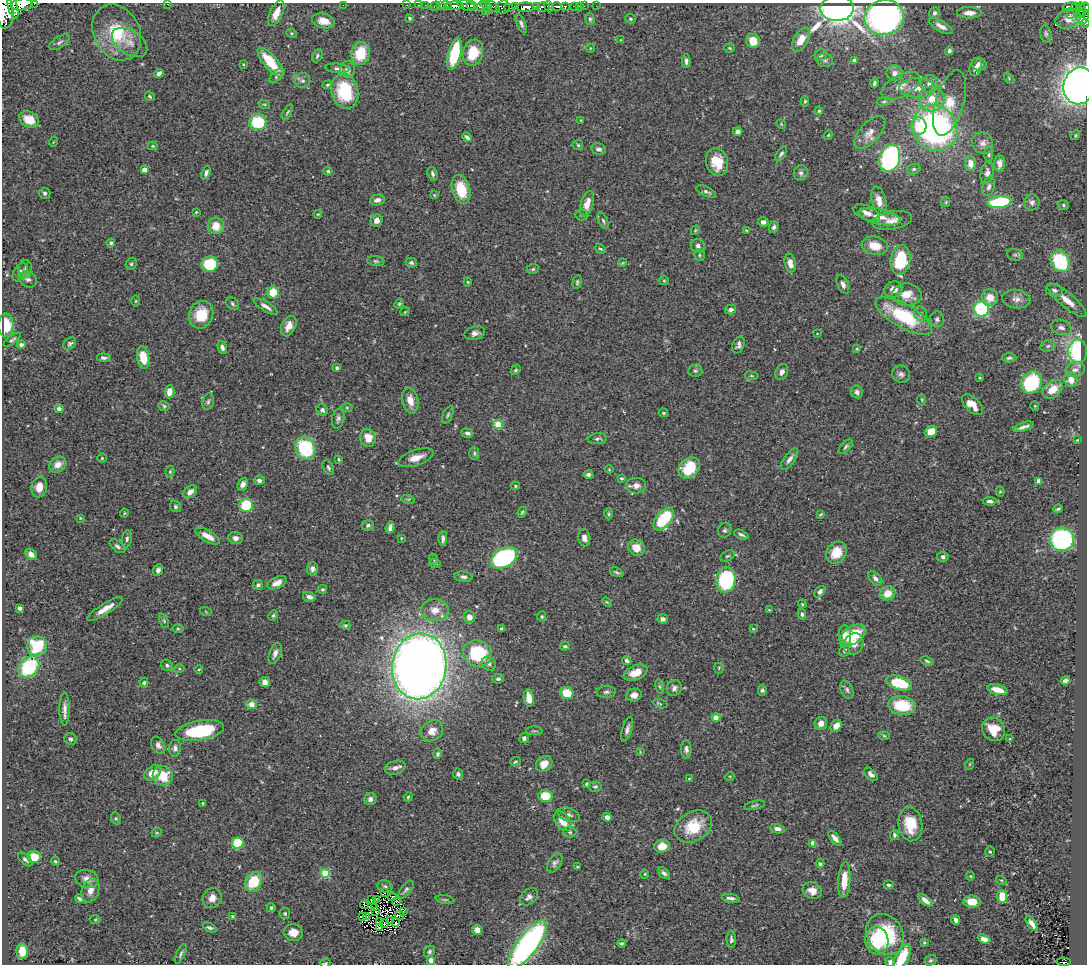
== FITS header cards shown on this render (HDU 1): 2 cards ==
NAXIS1  =                 1085
NAXIS2  =                  962

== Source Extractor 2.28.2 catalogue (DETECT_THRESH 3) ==
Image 1085 x 962 px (HDU 1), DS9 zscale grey, 1 PNG px = 1 image px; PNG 1089 x 966 px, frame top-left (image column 1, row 962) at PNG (2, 3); each listed source drawn as its Kron ellipse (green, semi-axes under 4 px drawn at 4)
Background 0.55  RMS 0.025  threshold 0.0763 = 3 sigma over >= 5 px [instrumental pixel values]
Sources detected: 479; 4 with non-positive FLUX_AUTO (blend fragments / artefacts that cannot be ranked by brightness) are neither listed nor drawn; the other 475 listed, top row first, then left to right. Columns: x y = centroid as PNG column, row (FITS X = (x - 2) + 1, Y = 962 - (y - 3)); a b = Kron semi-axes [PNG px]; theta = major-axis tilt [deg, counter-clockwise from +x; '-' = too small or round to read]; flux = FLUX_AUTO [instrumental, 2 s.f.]
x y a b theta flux
22 4 11 6 8 740
34 4 3 2 - 30
167 4 3 2 - 3.1
343 5 2 2 - 46
407 5 2 2 - 3.2
418 5 3 2 - 6.2
425 5 2 2 - 8.3
441 5 3 3 - 15
466 5 9 5 -22 180
435 6 5 3 - 22
446 6 6 3 -2 36
455 6 8 4 -1 790
472 6 5 3 - 230
482 6 5 4 - 140
486 6 6 4 -57 73
515 6 3 3 - 54
536 6 3 3 - 180
557 6 5 3 - 160
574 6 4 3 - 21
579 6 3 2 - 1.6
584 6 2 2 - 2.7
596 6 3 2 - 3.8
13 7 11 5 -74 450
493 7 7 3 -38 130
503 7 7 6 - 100
508 7 4 3 - 90
525 7 9 4 2 930
543 7 6 4 2 370
549 7 6 3 -67 120
565 7 3 3 - 79
1070 7 7 3 8 94
1075 7 3 3 - 82
1085 7 5 3 - 170
837 8 17 12 1 1600
1082 10 7 3 -77 77
4 11 18 9 -85 2100
485 11 3 2 - 47
276 13 14 6 65 17
934 13 6 5 - 4.2
969 13 12 5 0 15
1070 14 3 3 - 4.2
1079 14 3 2 - 23
1082 16 7 6 - 120
884 17 20 17 9 570
410 18 3 3 - 2.6
1068 18 13 9 24 19
590 19 6 4 -89 2.8
630 19 5 5 - 2.9
324 21 11 7 -14 20
1085 23 4 3 - 30
521 24 10 4 -65 4.4
941 26 13 5 -30 11
117 32 29 23 -62 92
292 33 5 4 - 2
1046 34 8 5 -81 3.6
621 40 4 3 - 1
801 40 13 7 60 30
753 41 7 6 - 28
59 42 11 5 34 5.3
130 42 20 12 -33 19
590 48 4 3 - 1.3
729 48 5 4 - 2.2
949 51 4 4 - 4.3
360 53 11 9 79 54
473 53 13 10 74 48
455 54 16 6 76 110
821 55 6 5 - 4.4
317 56 7 5 63 3.3
825 60 8 7 - 4.8
854 60 4 3 - 7.6
686 61 7 4 90 4.8
270 62 18 6 -49 53
243 64 4 3 - 1.4
979 64 7 6 - 6.6
976 67 9 6 77 6.5
337 68 12 4 -5 5.2
348 70 8 7 - 11
159 73 5 4 - 6.6
895 73 8 8 - 11
277 76 9 5 45 3.7
1009 78 6 4 -48 2.2
303 81 7 7 - 5.6
874 83 5 3 - 3.6
929 84 9 8 - 9.1
327 85 5 3 - 2.3
901 86 21 10 29 20
1079 86 18 15 79 1400
917 88 17 9 -1 20
345 91 18 13 -74 93
150 96 5 4 - 2.4
932 99 13 12 - 31
805 101 5 4 - 2.3
884 102 7 3 9 2.7
950 103 34 14 73 38
264 104 6 3 -18 2.1
819 111 4 4 - 2.1
287 112 8 4 60 2.8
29 119 10 7 -27 28
581 120 3 3 - 1.3
258 122 8 8 - 86
781 124 5 4 - 1.6
919 126 9 7 89 43
935 128 24 22 -51 450
738 131 5 4 - 5.2
870 132 20 10 47 18
828 135 5 4 - 1.9
1075 135 5 4 - 2.3
467 137 5 3 - 5.3
53 142 5 3 - 1.4
983 143 11 10 - 10
578 145 5 5 - 2.1
153 146 5 4 - 1.9
599 149 7 5 -12 5.9
781 154 8 4 56 4.2
989 154 7 4 -88 3.2
890 158 14 10 73 320
717 162 14 11 -74 41
970 163 7 5 -86 18
1000 164 8 5 88 13
914 169 7 5 15 3.9
144 170 4 4 - 14
328 171 4 4 - 2.4
206 173 7 4 71 5.8
801 173 8 6 72 5.8
987 173 11 6 78 7.7
433 174 7 5 -73 4.5
989 187 9 6 72 5.8
461 189 15 9 -75 49
706 192 11 4 -25 5
45 193 5 5 - 3.3
434 195 3 2 - 1.3
377 200 7 5 15 7.6
879 201 14 7 -77 16
946 202 5 4 - 2.1
1000 202 12 6 9 110
1032 202 8 7 - 6.8
587 204 13 6 74 18
1063 205 6 4 -18 3.1
196 212 3 3 - 1.6
867 213 14 7 -23 12
318 214 4 3 - 1.5
582 215 6 5 - 3.3
879 217 21 7 -12 21
892 220 20 9 10 17
377 221 6 5 - 8.5
603 221 9 4 -65 3.6
763 222 5 5 - 6.7
216 226 8 8 - 26
774 227 6 4 66 4
695 230 5 3 - 1.6
746 230 4 4 - 1.6
111 243 4 4 - 3.6
698 246 7 6 - 5.4
875 246 13 9 -11 29
600 249 5 3 - 2.4
700 255 6 5 - 2.7
1015 255 8 6 -10 3.9
900 260 15 10 82 82
376 261 8 5 -8 3.5
1060 261 11 9 -63 120
411 263 6 5 - 4.2
622 263 4 3 - 1.5
790 263 9 5 -77 15
131 264 6 5 - 3
210 264 8 7 - 78
25 269 9 7 86 6.2
533 269 6 5 - 2.7
20 272 10 6 56 7.3
28 279 9 7 -38 7.2
664 281 5 4 - 1.9
468 282 4 4 - 1.7
577 282 7 4 75 2.6
843 284 9 5 -66 6
893 289 9 8 - 14
1054 290 9 6 -14 5.5
273 293 6 6 - 39
907 294 14 11 -3 26
990 297 8 8 - 20
1016 299 14 9 -9 12
1067 300 24 7 -40 25
136 301 6 4 90 1.8
232 304 7 5 -48 3.8
399 304 5 4 - 2.5
266 306 14 4 -32 8.2
981 309 8 7 - 140
731 310 5 5 - 4.6
405 312 5 3 - 1.4
921 314 7 6 - 5
201 315 14 12 68 49
904 316 32 11 -29 120
937 319 8 7 - 5.1
6 325 12 7 -90 41
289 326 11 7 65 13
1061 327 11 7 -18 8.7
475 333 10 6 15 7.9
817 333 3 2 - 1.1
12 340 10 3 36 3.1
21 344 4 3 - 4
70 344 7 5 43 3.7
738 345 9 5 67 5.6
1048 346 7 5 22 3.9
222 347 7 4 -69 6
857 349 4 3 - 1.4
1078 351 12 9 -89 180
104 358 7 4 -6 4.8
143 358 11 6 -80 36
1009 358 7 4 1 3.7
337 368 4 3 - 3.1
516 370 5 4 - 2.6
1075 370 10 7 11 9
695 371 7 6 - 4.1
782 372 8 6 66 7.7
901 374 9 8 - 6.7
751 376 6 3 -8 2.1
980 378 4 3 - 1.6
1071 380 7 6 - 15
1031 383 12 10 52 110
1053 389 11 7 41 25
169 392 6 5 - 16
857 392 6 6 - 5.4
410 400 13 8 -77 17
922 400 5 3 - 1.7
208 402 8 5 79 4.3
972 405 13 7 -44 23
164 406 6 5 - 2.6
1035 406 5 3 - 1.4
347 407 5 4 - 1.9
59 409 4 4 - 6.1
322 410 6 5 - 4.7
663 413 5 4 - 2
448 415 9 4 66 3.6
338 419 10 6 77 5.3
498 424 4 4 - 68
1023 427 11 3 18 7
931 432 6 5 - 35
467 433 6 4 -19 4.9
368 438 9 7 -76 23
597 439 10 5 6 4.8
1077 440 3 2 - 1.1
846 447 9 5 43 3.8
305 448 12 9 -65 120
474 453 7 5 89 2.7
102 458 5 4 - 2.1
416 458 18 7 19 20
338 459 4 3 - 2
790 459 13 5 54 7.7
58 465 9 7 34 14
328 467 8 5 -64 3.7
689 468 12 9 44 60
609 469 4 4 - 1.5
170 472 6 4 72 2.5
588 475 4 4 - 5
621 478 4 3 - 2.4
259 480 5 5 - 5.9
1039 481 4 4 - 20
243 484 6 5 - 7.5
515 486 5 4 - 2.1
636 486 10 8 4 9.5
39 487 10 7 81 17
1000 491 5 4 - 1.9
190 492 7 5 43 12
408 499 7 4 -17 2.4
990 501 7 4 -4 5.9
246 505 7 6 - 69
175 506 6 5 - 3.1
1058 509 5 3 - 3.1
522 512 6 3 65 2.3
124 513 4 4 - 1.8
609 514 6 4 89 2.4
821 514 4 2 - 1.7
80 518 3 2 - 1.4
664 519 13 7 52 99
368 525 6 5 - 4
390 527 6 4 74 6
725 530 8 6 63 4
741 535 7 3 -23 4
207 536 14 5 -30 18
236 538 7 6 - 7.8
401 538 4 3 - 1.3
584 538 9 6 -82 8.8
127 539 8 5 82 4.1
443 539 7 4 89 5.1
1062 539 12 11 - 260
117 546 9 5 -38 4.5
636 548 8 7 - 23
836 553 12 10 52 32
31 554 6 5 - 10
727 556 8 5 25 3
943 557 5 5 - 4.2
504 558 14 9 30 240
434 559 5 4 - 2.5
435 563 6 3 -23 2.4
312 569 6 5 - 6.3
158 570 6 5 - 5.1
617 572 7 3 -23 2.9
463 577 9 5 -6 5.3
875 578 8 5 -46 6.3
726 580 12 10 84 150
277 583 10 5 27 11
258 585 5 5 - 4.5
323 590 4 4 - 3.3
820 592 6 4 52 5.9
887 593 8 7 - 23
309 597 6 5 - 7.3
607 602 5 3 - 1.7
802 604 4 3 - 1.7
20 608 4 4 - 4.8
105 609 20 5 32 17
435 610 14 11 2 20
769 610 3 2 - 1.7
206 612 6 3 -20 1.8
802 614 5 4 - 3.9
273 615 5 4 - 2.8
469 617 6 6 - 11
542 617 5 4 - 2.3
663 619 5 4 - 5.4
164 621 8 4 -64 2.5
345 625 5 4 - 3.2
178 629 6 4 -1 2.4
502 629 4 4 - 4.1
753 629 4 4 - 1.7
853 635 14 8 33 56
845 636 10 6 -87 20
854 644 11 9 59 16
37 646 10 10 - 94
565 646 5 3 - 2.9
844 651 6 5 - 4.5
275 653 11 5 70 8.5
477 653 14 13 - 91
627 660 5 4 - 3.9
927 661 7 4 -18 2.8
489 664 7 6 - 5.6
167 665 6 5 - 3.3
419 666 33 27 82 2500
29 667 12 9 47 120
719 668 5 5 - 2.2
179 669 5 3 - 1.7
199 669 4 3 - 1.5
635 673 12 7 23 23
498 679 6 4 9 3.5
1065 680 5 4 - 6.6
265 682 5 5 - 8.7
144 683 5 4 - 3.3
899 683 13 6 -17 78
660 686 7 4 -81 2.5
674 688 8 7 - 7.6
762 690 5 4 - 3.7
847 690 9 6 -67 5
998 690 11 5 -15 20
606 692 9 6 3 4.8
567 693 6 6 - 35
634 695 8 6 17 11
529 698 9 5 -82 16
251 704 5 5 - 19
660 704 7 3 -17 2.1
902 705 14 9 -7 68
65 709 16 5 90 9.8
716 717 4 4 - 26
821 723 6 6 - 15
836 726 6 5 - 12
627 729 13 5 73 6.5
994 729 12 11 - 36
200 731 24 9 10 120
432 731 12 10 36 16
534 731 8 3 -4 2.2
884 736 6 4 -3 2.1
524 738 5 5 - 4.9
71 739 6 5 - 3.7
1010 739 4 2 - 1.2
158 745 9 6 -61 6.7
175 748 8 6 87 6.4
686 749 9 5 -88 5.8
640 752 4 4 - 1.3
437 754 5 4 - 2.7
515 762 5 3 - 2.1
544 764 9 7 39 18
970 764 5 3 - 1.6
395 768 11 6 18 7.8
153 773 9 6 38 20
458 774 6 5 - 4.1
871 774 8 5 -45 7.8
163 776 10 9 - 42
730 776 5 3 - 1.6
689 778 4 2 - 1.1
587 784 4 4 - 2.2
595 787 6 5 - 3
545 796 7 6 - 42
408 797 4 3 - 2
370 799 6 6 - 7.1
203 803 3 2 - 1.8
755 805 11 4 13 3.2
569 815 11 7 -20 6.4
607 817 4 4 - 7
116 818 6 5 - 2.5
563 821 11 7 -52 19
910 824 17 12 -81 47
693 827 20 14 30 54
777 829 7 4 -10 8.1
570 832 6 5 - 3.1
157 833 5 4 - 2.1
894 835 5 4 - 4
835 838 9 4 -50 8.5
237 843 6 5 - 69
813 843 4 4 - 22
662 846 8 6 13 28
990 852 5 4 - 2.4
34 857 7 6 - 40
25 859 9 5 -43 4.8
55 861 4 3 - 2.3
555 863 10 6 57 5.7
820 864 4 3 - 3.1
577 867 3 3 - 1.5
325 873 4 4 - 77
664 873 7 4 -41 5
645 874 4 4 - 1.8
970 876 4 4 - 1.7
87 879 12 9 -15 12
844 880 18 6 86 31
1001 880 5 3 - 1.7
253 882 10 8 56 56
889 885 5 4 - 3.7
385 886 7 6 - 4.5
90 890 12 8 70 12
406 890 10 5 53 4.3
812 891 10 8 -23 14
384 893 3 2 - 0.92
1002 896 6 5 - 34
392 897 4 4 - 1.6
529 897 10 7 43 7.4
79 898 4 3 - 4.1
212 898 10 9 - 13
731 898 9 4 -7 5.3
371 900 3 2 - 2.2
377 900 4 2 - 0.91
445 900 9 3 -11 2.8
925 900 8 4 -39 9.7
397 902 4 2 - 1.1
972 902 8 6 -5 26
364 905 4 2 - 2.3
271 908 4 4 - 2.9
375 908 4 2 - 0.92
403 911 3 2 - 0.31
376 912 2 2 - 1.4
285 913 5 5 - 2.7
399 915 4 3 - 1.8
232 916 3 3 - 1.6
363 916 3 2 - 2.3
367 917 3 2 - 1.7
95 920 5 3 - 1.6
956 920 5 4 - 6.8
391 921 4 3 - 3.4
379 922 3 2 - 0.81
384 923 4 2 - 1
396 923 2 2 - 2.5
1032 924 8 4 -52 9.6
210 928 8 4 -25 3.8
379 928 3 2 - 1.6
477 930 5 5 - 12
293 933 10 8 -12 16
885 934 21 18 -57 120
731 939 9 4 -89 4.4
984 939 6 4 -26 12
877 940 14 11 -79 64
622 943 4 4 - 3.2
924 943 4 3 - 1.8
528 944 29 10 53 500
22 951 8 5 -89 25
429 952 6 5 - 3.4
181 954 10 4 65 3.5
902 957 14 6 63 57
431 960 4 4 - 18
931 960 6 5 - 2.7
890 962 5 5 - 6.7
1063 962 7 3 -3 8.9
325 963 5 3 - 2
At the frame edge (FLAGS 8, measured only in part): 12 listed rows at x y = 22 4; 34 4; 167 4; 13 7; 1085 7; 4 11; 1085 23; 1079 86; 528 944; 902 957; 890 962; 325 963
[4 non-positive-flux detections neither listed nor drawn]